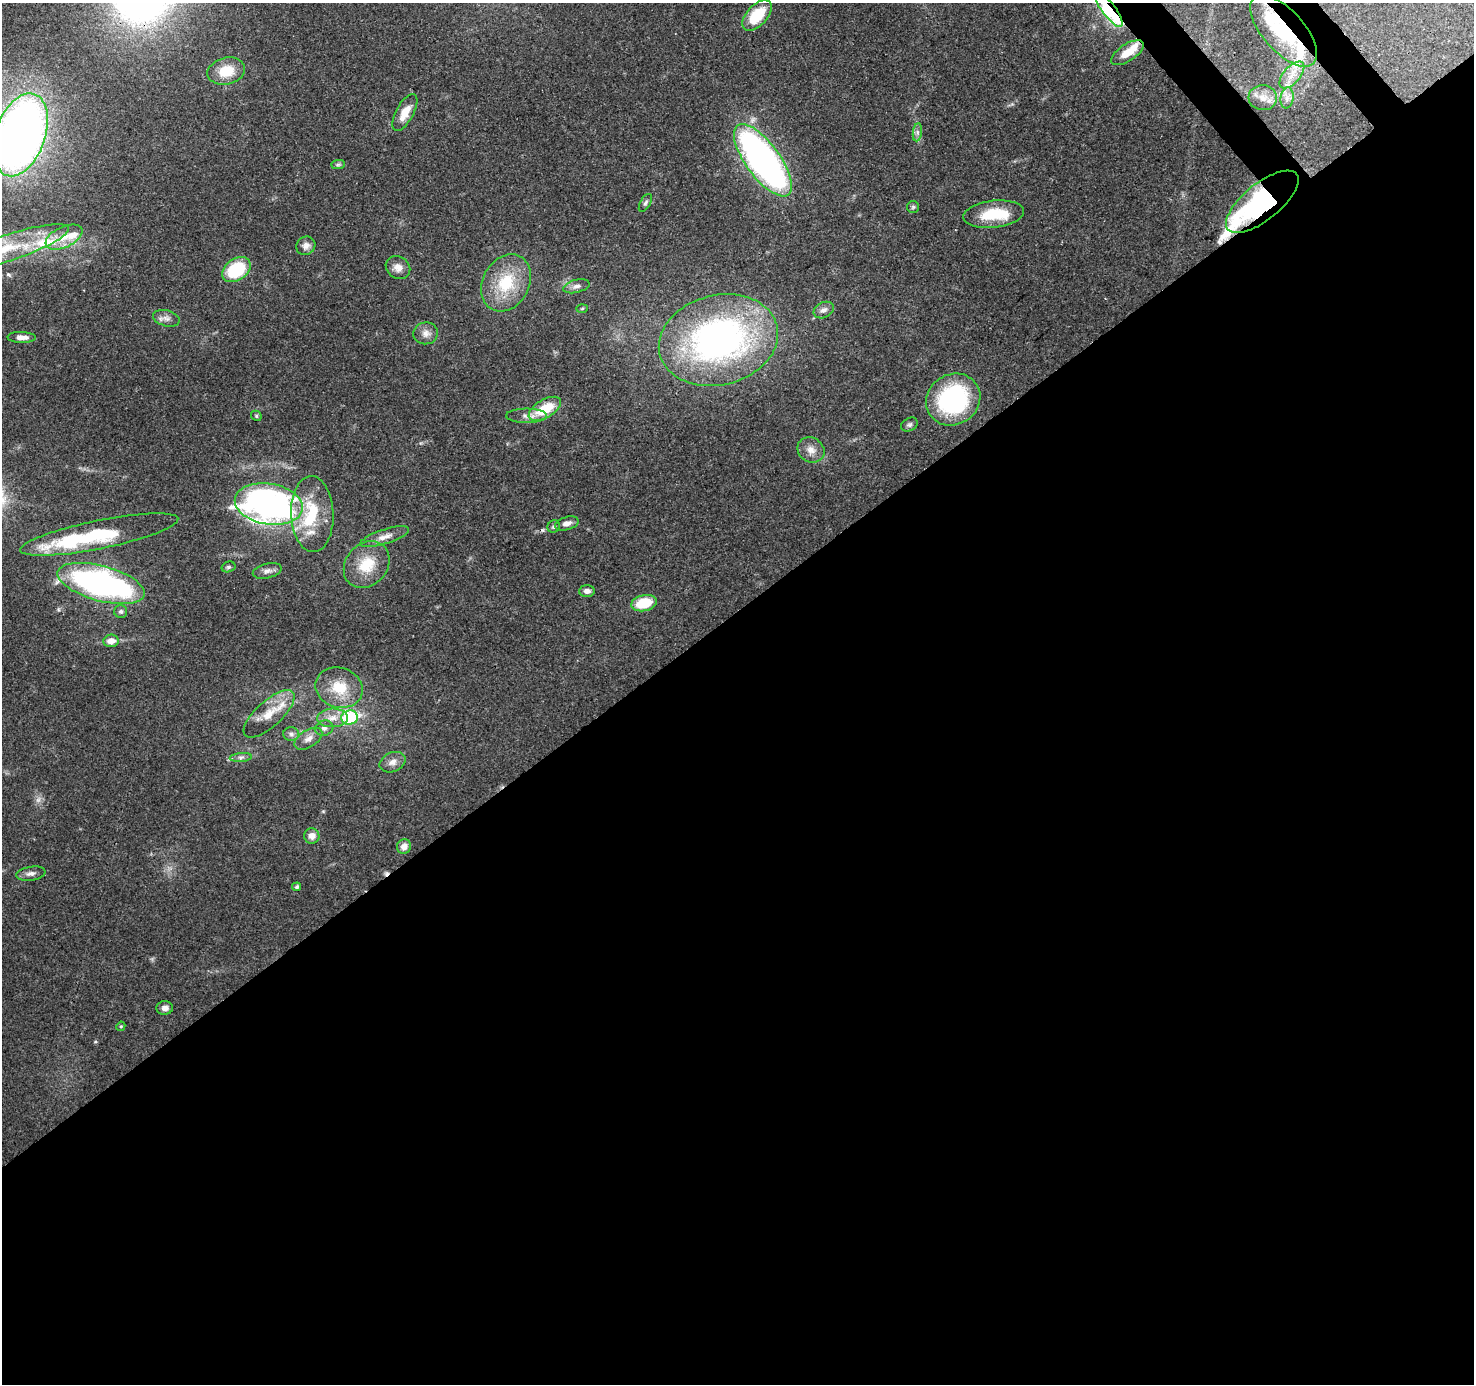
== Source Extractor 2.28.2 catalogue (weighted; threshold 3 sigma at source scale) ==
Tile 15 of 4 x 4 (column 3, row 4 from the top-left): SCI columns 3040-4511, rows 212-1593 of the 6086 x 6012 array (HDU 1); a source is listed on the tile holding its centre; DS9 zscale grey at full resolution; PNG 1476 x 1386 px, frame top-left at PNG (2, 3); each listed source drawn as its Kron ellipse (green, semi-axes under 4 px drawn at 4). Shown black and unused: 57% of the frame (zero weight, under 3 of 4 exposures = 7% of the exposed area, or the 3 px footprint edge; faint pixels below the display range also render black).
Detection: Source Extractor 2.28.2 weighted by HDU 2 'WHT'; one run over the whole footprint, this tile lists its part. Background 0.0909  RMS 0.0035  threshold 0.0157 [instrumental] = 3 sigma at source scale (4.5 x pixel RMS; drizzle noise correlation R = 1.50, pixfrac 1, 0.0396/0.0396 arcsec/px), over >= 5 px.
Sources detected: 81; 1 too faint to see at this stretch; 4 inside a brighter object's white glare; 2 cosmic-ray / hot-pixel residue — neither listed nor drawn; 9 inside a brighter listed object's ellipse — not listed separately; the other 65 listed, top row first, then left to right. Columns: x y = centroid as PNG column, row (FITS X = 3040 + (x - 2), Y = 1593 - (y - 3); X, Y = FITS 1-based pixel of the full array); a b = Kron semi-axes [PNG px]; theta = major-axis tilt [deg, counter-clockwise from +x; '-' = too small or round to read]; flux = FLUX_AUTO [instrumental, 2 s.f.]
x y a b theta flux
1109 10 20 6 -53 45
757 15 18 10 47 13
1284 31 44 20 -48 29
1127 53 18 8 33 5.8
226 71 19 13 13 8.4
1292 75 16 8 48 4.2
1263 98 14 12 -5 3.8
1287 98 10 6 82 2
405 112 20 8 61 5.2
917 132 9 4 82 1.1
20 135 43 25 71 300
763 160 43 17 -54 150
338 165 7 4 1 0.68
1262 202 44 18 39 52
645 203 10 5 60 0.87
913 207 6 6 - 0.65
994 214 30 13 6 13
64 237 20 10 25 5.6
306 246 10 9 - 1.8
7 248 64 13 18 22
398 267 13 10 -31 2.7
236 270 15 10 33 21
506 283 30 23 62 17
576 286 13 6 14 1.6
582 308 6 4 2 0.39
824 310 10 7 27 1.7
166 318 14 8 -14 1.9
426 333 12 11 - 2.5
22 337 14 5 -2 2.3
718 340 60 45 14 120
953 399 28 25 33 45
545 409 18 9 31 12
256 416 6 4 -49 0.5
527 416 20 7 0 2.6
909 425 9 6 30 0.92
811 450 14 12 -31 3.3
269 504 34 20 -9 140
312 514 38 21 -88 18
567 523 12 6 16 1.9
554 527 6 6 - 0.82
99 535 80 14 11 26
385 537 25 7 18 3.3
367 565 25 20 48 11
228 567 7 5 15 0.7
267 571 15 7 14 1.8
101 583 45 17 -15 100
587 591 8 6 3 1.5
644 603 13 8 12 12
121 612 6 6 - 0.81
111 641 7 6 - 3
339 688 24 20 -17 11
269 714 32 13 42 7.9
332 718 15 9 4 3.8
350 718 8 7 - 29
324 728 9 7 17 1.4
291 734 8 6 0 1.2
308 739 15 8 33 2.7
241 757 11 4 5 1
392 762 13 9 24 2.5
312 836 7 7 - 2.5
404 846 7 7 - 2.6
31 874 15 7 9 1.6
297 887 4 4 - 0.68
165 1008 8 7 - 1.8
121 1026 5 4 - 0.39
Overlapping masked pixels (flux is a lower limit): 4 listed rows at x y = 1109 10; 1284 31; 1127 53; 1262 202
Isophote crosses this tile's border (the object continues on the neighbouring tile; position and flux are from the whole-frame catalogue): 3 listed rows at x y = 1109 10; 20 135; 7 248